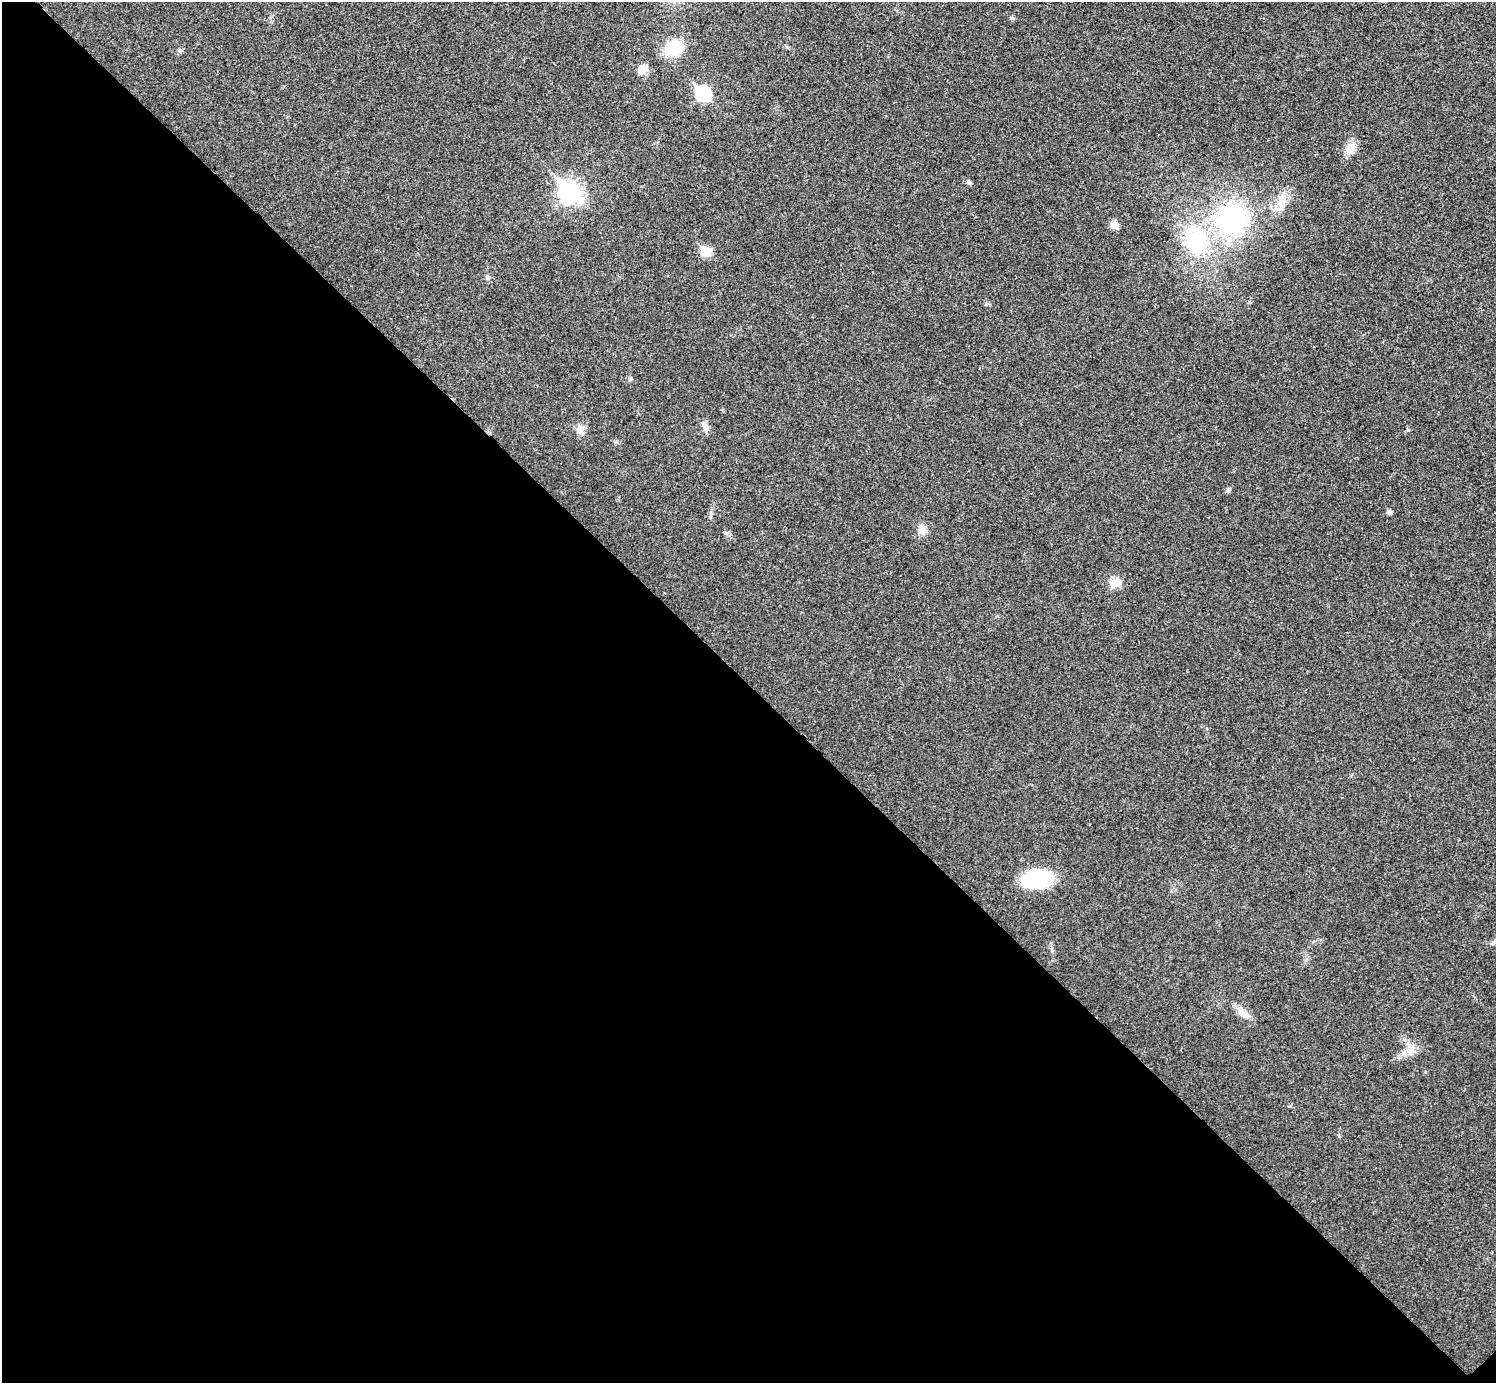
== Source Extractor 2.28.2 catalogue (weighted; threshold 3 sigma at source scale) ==
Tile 14 of 4 x 4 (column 2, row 4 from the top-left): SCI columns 1498-2991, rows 160-1540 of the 5985 x 5985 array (HDU 1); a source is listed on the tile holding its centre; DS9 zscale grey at full resolution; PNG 1498 x 1385 px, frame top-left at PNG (2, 2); no overlay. Shown black and unused: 51% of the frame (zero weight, under 3 of 4 exposures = <1% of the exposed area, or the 3 px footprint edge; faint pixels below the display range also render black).
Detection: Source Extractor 2.28.2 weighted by HDU 2 'WHT'; one run over the whole footprint, this tile lists its part. Background 0.0219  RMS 0.0054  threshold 0.0245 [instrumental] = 3 sigma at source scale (4.5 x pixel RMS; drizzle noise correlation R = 1.50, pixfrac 1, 0.05/0.05 arcsec/px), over >= 5 px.
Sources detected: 21; all 21 listed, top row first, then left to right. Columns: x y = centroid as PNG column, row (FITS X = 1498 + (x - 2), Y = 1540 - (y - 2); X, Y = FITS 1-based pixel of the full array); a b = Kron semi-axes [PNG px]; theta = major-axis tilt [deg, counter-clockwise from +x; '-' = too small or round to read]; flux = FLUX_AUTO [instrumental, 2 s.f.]
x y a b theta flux
673 48 18 13 22 20
643 68 14 10 44 4.8
703 93 8 7 - 71
1350 148 15 12 62 5.5
969 183 7 4 -19 0.96
570 192 10 8 -47 270
1281 200 19 9 78 6.2
1232 219 31 28 60 76
1114 225 9 8 - 3.5
1195 240 36 28 -87 43
706 252 7 6 - 18
488 278 6 5 - 0.92
705 426 14 7 -60 2.6
580 429 12 8 -75 3.3
1228 489 6 5 - 1.1
1389 512 5 5 - 1.6
922 530 11 10 - 4.5
1116 583 15 11 13 5.7
1037 880 30 18 7 34
1493 943 7 4 45 1.1
1243 1013 19 9 -26 5.1
Unlisted compact peaks at least as high as the median listed source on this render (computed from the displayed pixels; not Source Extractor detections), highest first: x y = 1011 18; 1408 430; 180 50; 986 304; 1412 1046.